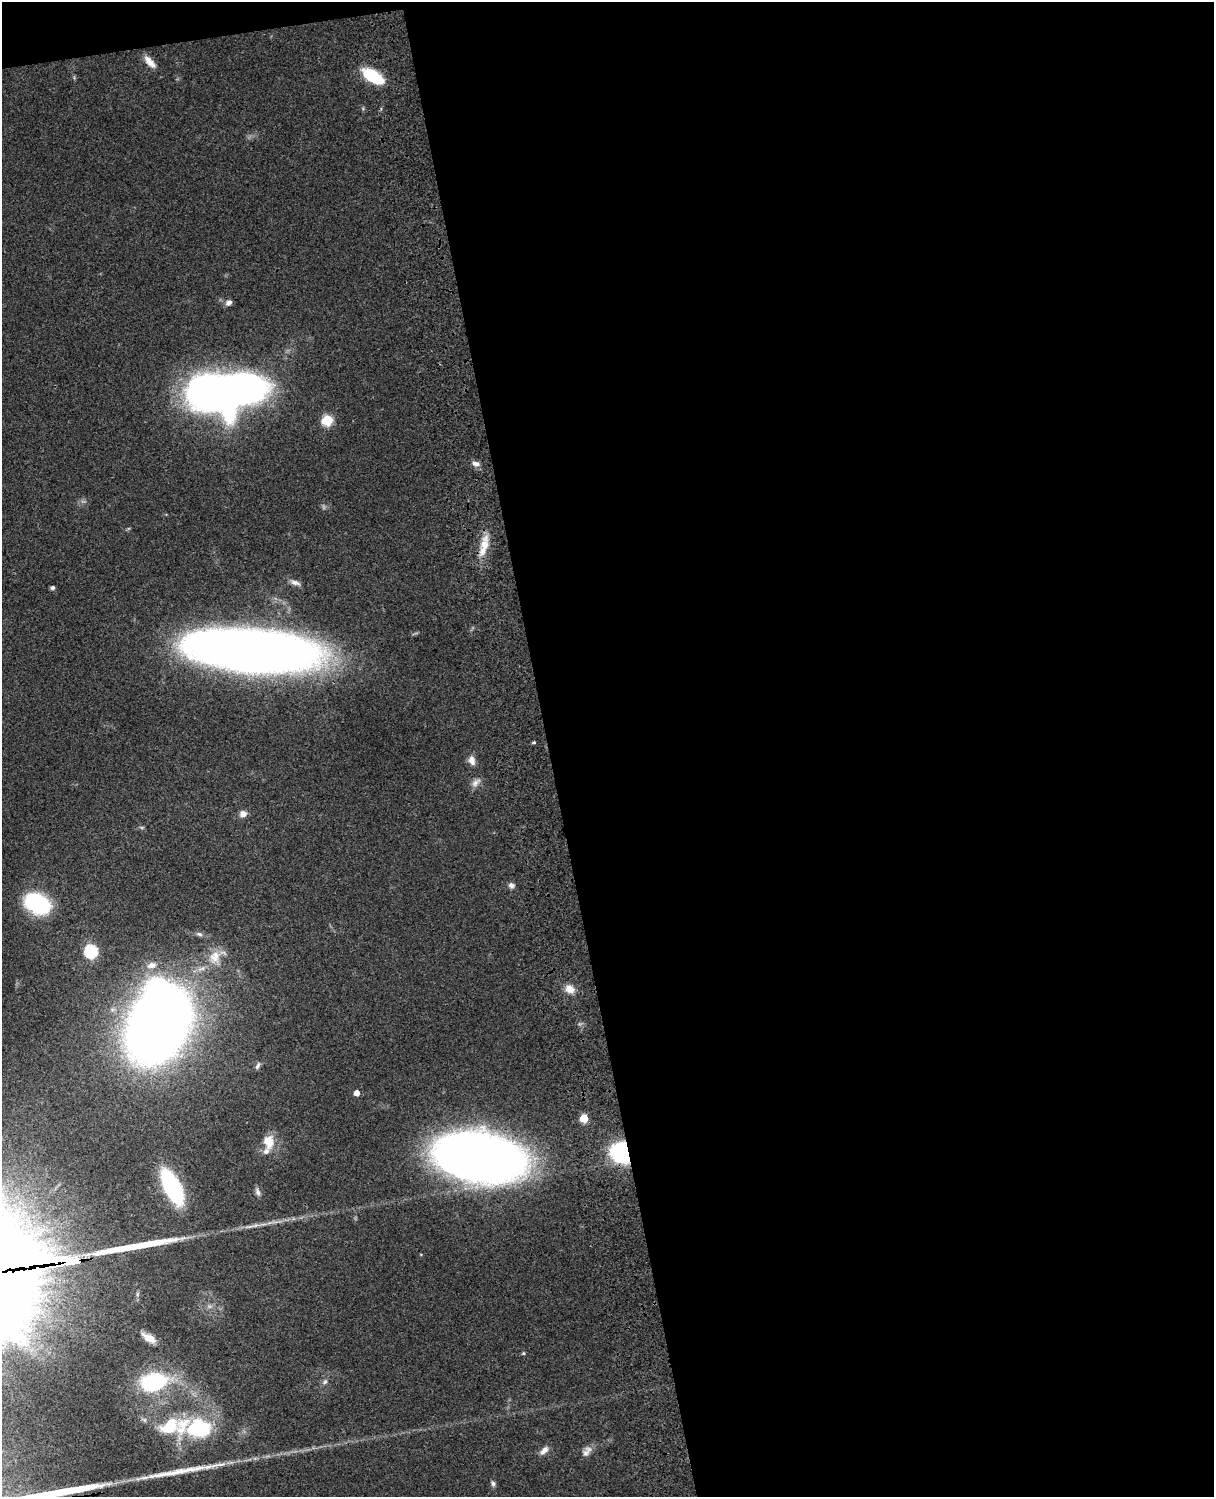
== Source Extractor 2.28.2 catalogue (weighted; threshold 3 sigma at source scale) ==
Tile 4 of 4 x 3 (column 4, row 1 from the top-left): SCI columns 3758-4969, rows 3269-4763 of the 5088 x 4927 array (HDU 1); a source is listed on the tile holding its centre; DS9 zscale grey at full resolution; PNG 1216 x 1499 px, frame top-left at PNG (2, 2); no overlay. Shown black and unused: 56% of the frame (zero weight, under 3 of 4 exposures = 6% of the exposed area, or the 3 px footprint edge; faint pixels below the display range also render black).
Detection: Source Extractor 2.28.2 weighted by HDU 2 'WHT'; one run over the whole footprint, this tile lists its part. Background 0.0774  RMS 0.0058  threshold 0.0259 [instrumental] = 3 sigma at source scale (4.5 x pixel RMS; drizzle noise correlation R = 1.50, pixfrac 1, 0.05/0.05 arcsec/px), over >= 5 px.
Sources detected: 48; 3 inside a brighter object's white glare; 2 long thin detections or spike segments (spike, bleed or trail) — not listed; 3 inside a brighter listed object's ellipse — not listed separately; the other 40 listed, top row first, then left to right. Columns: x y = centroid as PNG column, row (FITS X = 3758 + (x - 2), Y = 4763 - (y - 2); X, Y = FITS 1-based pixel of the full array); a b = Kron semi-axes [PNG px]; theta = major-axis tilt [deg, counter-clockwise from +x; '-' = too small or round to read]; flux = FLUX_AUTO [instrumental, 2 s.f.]
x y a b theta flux
150 62 21 8 -48 5.6
373 77 24 11 -31 27
229 303 9 7 36 2.3
217 395 52 30 2 280
327 420 6 6 - 40
476 463 10 6 -8 2.8
484 545 29 11 81 11
295 583 14 6 -15 2.8
53 588 5 4 - 1.5
253 651 102 31 -5 730
534 742 4 3 - 0.89
472 760 13 8 -75 4
476 782 15 8 47 3.4
243 814 8 7 - 3.6
511 885 9 7 -35 2.1
37 903 23 16 -30 61
199 934 9 5 -15 1.7
91 951 6 6 - 78
215 957 20 15 72 11
152 965 14 9 10 4.6
570 989 12 9 -24 5.8
158 1025 50 37 59 830
258 1066 10 5 63 1.5
357 1093 5 5 - 4.2
584 1118 5 5 - 16
268 1142 19 15 -88 11
622 1153 13 11 -38 110
480 1157 55 30 -10 730
172 1187 27 10 -63 97
258 1192 11 6 -72 2.3
72 1261 20 5 8 850
149 1338 17 8 -31 6.4
523 1353 5 4 - 0.75
154 1382 24 16 11 61
325 1382 9 6 45 1.7
170 1425 28 17 31 22
199 1428 29 21 -1 49
544 1450 14 7 45 3.4
587 1451 17 9 51 3.9
493 1483 8 6 -64 1.4
Overlapping masked pixels (flux is a lower limit): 3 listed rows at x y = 253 651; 622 1153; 72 1261
Isophote crosses this tile's border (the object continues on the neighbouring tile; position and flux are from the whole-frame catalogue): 1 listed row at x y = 253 651